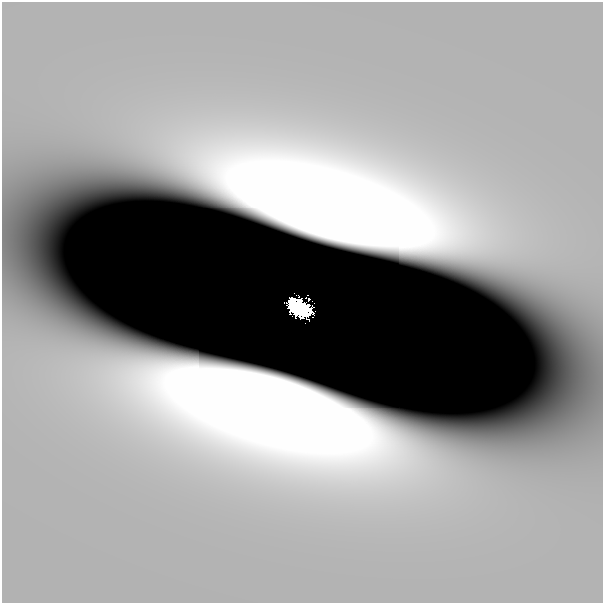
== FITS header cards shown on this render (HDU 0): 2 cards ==
NAXIS1  =                  601
NAXIS2  =                  601

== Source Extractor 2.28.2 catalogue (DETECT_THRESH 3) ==
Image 601 x 601 px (HDU 0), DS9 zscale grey, 1 PNG px = 1 image px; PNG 605 x 605 px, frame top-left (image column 1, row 601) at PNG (2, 2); no overlay
Background 3.04e-11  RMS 3.6e-10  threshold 1.08e-09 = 3 sigma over >= 5 px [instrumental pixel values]
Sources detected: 8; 4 with non-positive FLUX_AUTO (blend fragments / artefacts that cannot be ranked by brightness) are not listed; the other 4 listed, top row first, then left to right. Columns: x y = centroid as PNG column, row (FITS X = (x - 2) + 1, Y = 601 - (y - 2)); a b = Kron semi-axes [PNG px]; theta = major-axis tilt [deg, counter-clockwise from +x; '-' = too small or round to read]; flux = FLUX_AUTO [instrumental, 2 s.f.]
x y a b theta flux
309 299 10 5 -38 0.17
293 301 8 7 - 0.91
300 308 24 15 -19 4.6
305 323 2 2 - 0.0083
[4 non-positive-flux detections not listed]